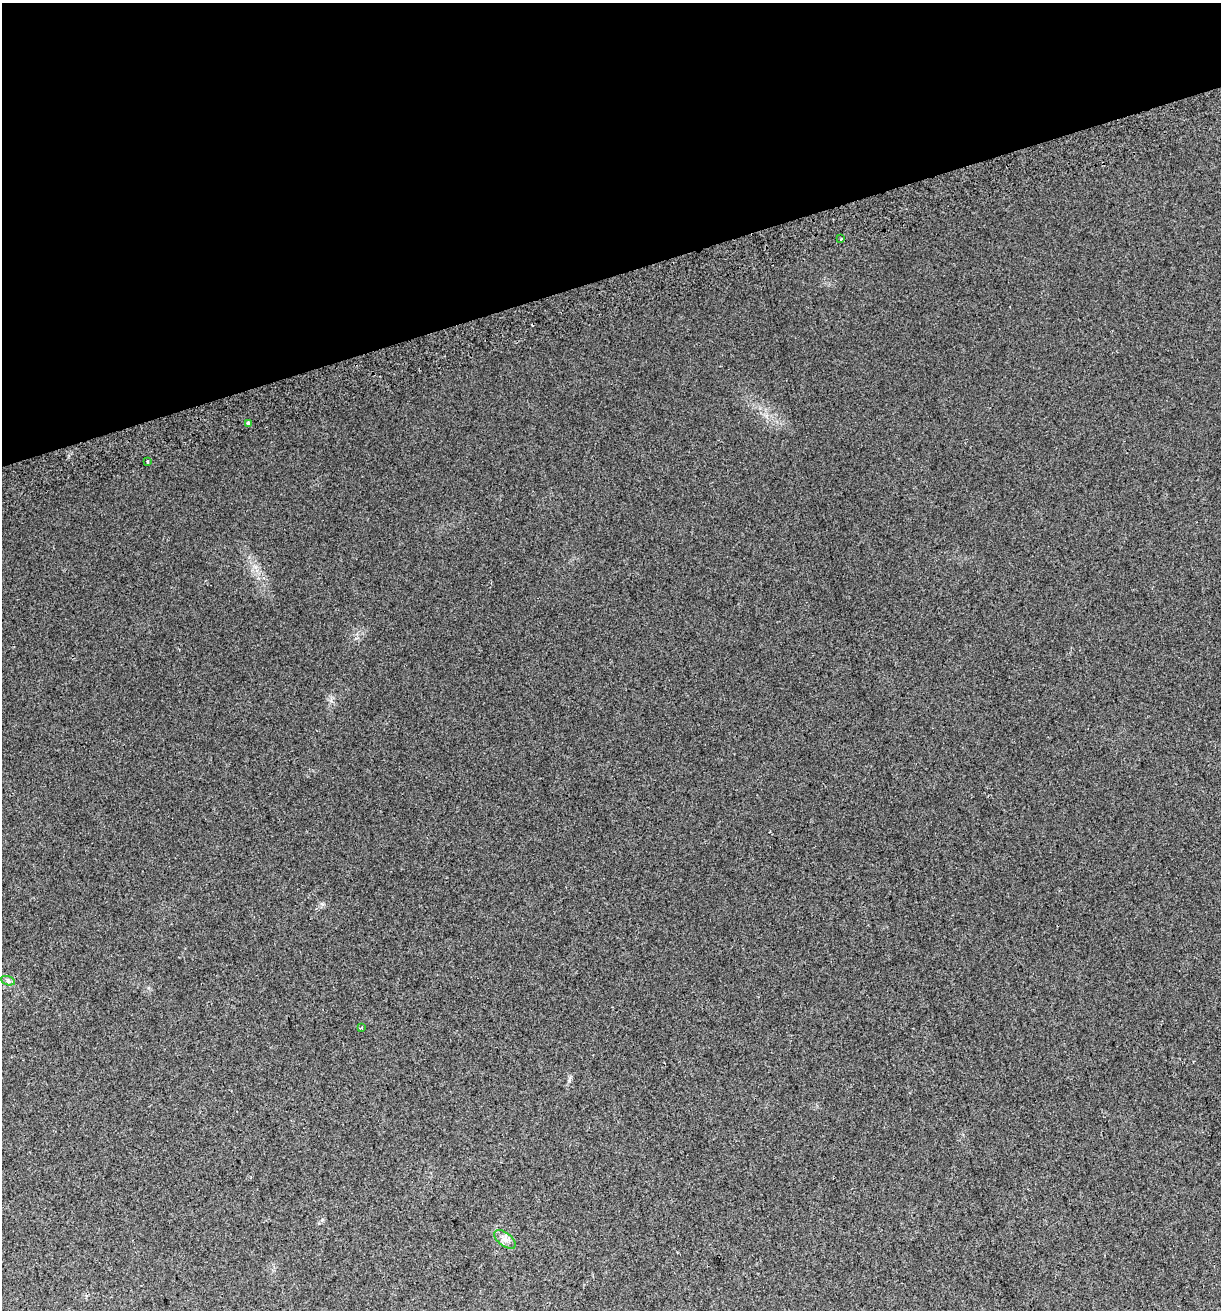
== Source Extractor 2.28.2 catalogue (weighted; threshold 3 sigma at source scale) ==
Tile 3 of 4 x 4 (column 3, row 1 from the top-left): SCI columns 2556-3774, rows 3965-5272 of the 5060 x 5314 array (HDU 1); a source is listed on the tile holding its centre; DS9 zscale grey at full resolution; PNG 1223 x 1312 px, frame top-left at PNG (2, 3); each listed source drawn as its Kron ellipse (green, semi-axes under 4 px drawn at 4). Shown black and unused: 21% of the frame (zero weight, under 2 of 3 exposures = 2% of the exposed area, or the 3 px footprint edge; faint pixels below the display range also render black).
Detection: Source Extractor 2.28.2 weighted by HDU 2 'WHT'; one run over the whole footprint, this tile lists its part. Background 0.0296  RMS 0.011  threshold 0.0489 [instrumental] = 3 sigma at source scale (4.5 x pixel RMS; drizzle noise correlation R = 1.50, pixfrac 1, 0.0396/0.0396 arcsec/px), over >= 5 px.
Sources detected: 7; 1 cosmic-ray / hot-pixel residue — neither listed nor drawn; the other 6 listed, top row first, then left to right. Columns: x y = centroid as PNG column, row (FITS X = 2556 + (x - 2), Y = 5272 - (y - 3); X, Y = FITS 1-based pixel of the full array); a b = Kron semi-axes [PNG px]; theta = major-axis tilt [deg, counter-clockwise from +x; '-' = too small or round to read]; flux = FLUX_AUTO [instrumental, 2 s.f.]
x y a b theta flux
841 239 3 3 - 1.1
248 423 3 3 - 3.9
147 462 3 3 - 2.3
8 981 7 4 -19 2.5
361 1027 3 2 - 1.6
505 1239 12 6 -37 5.8